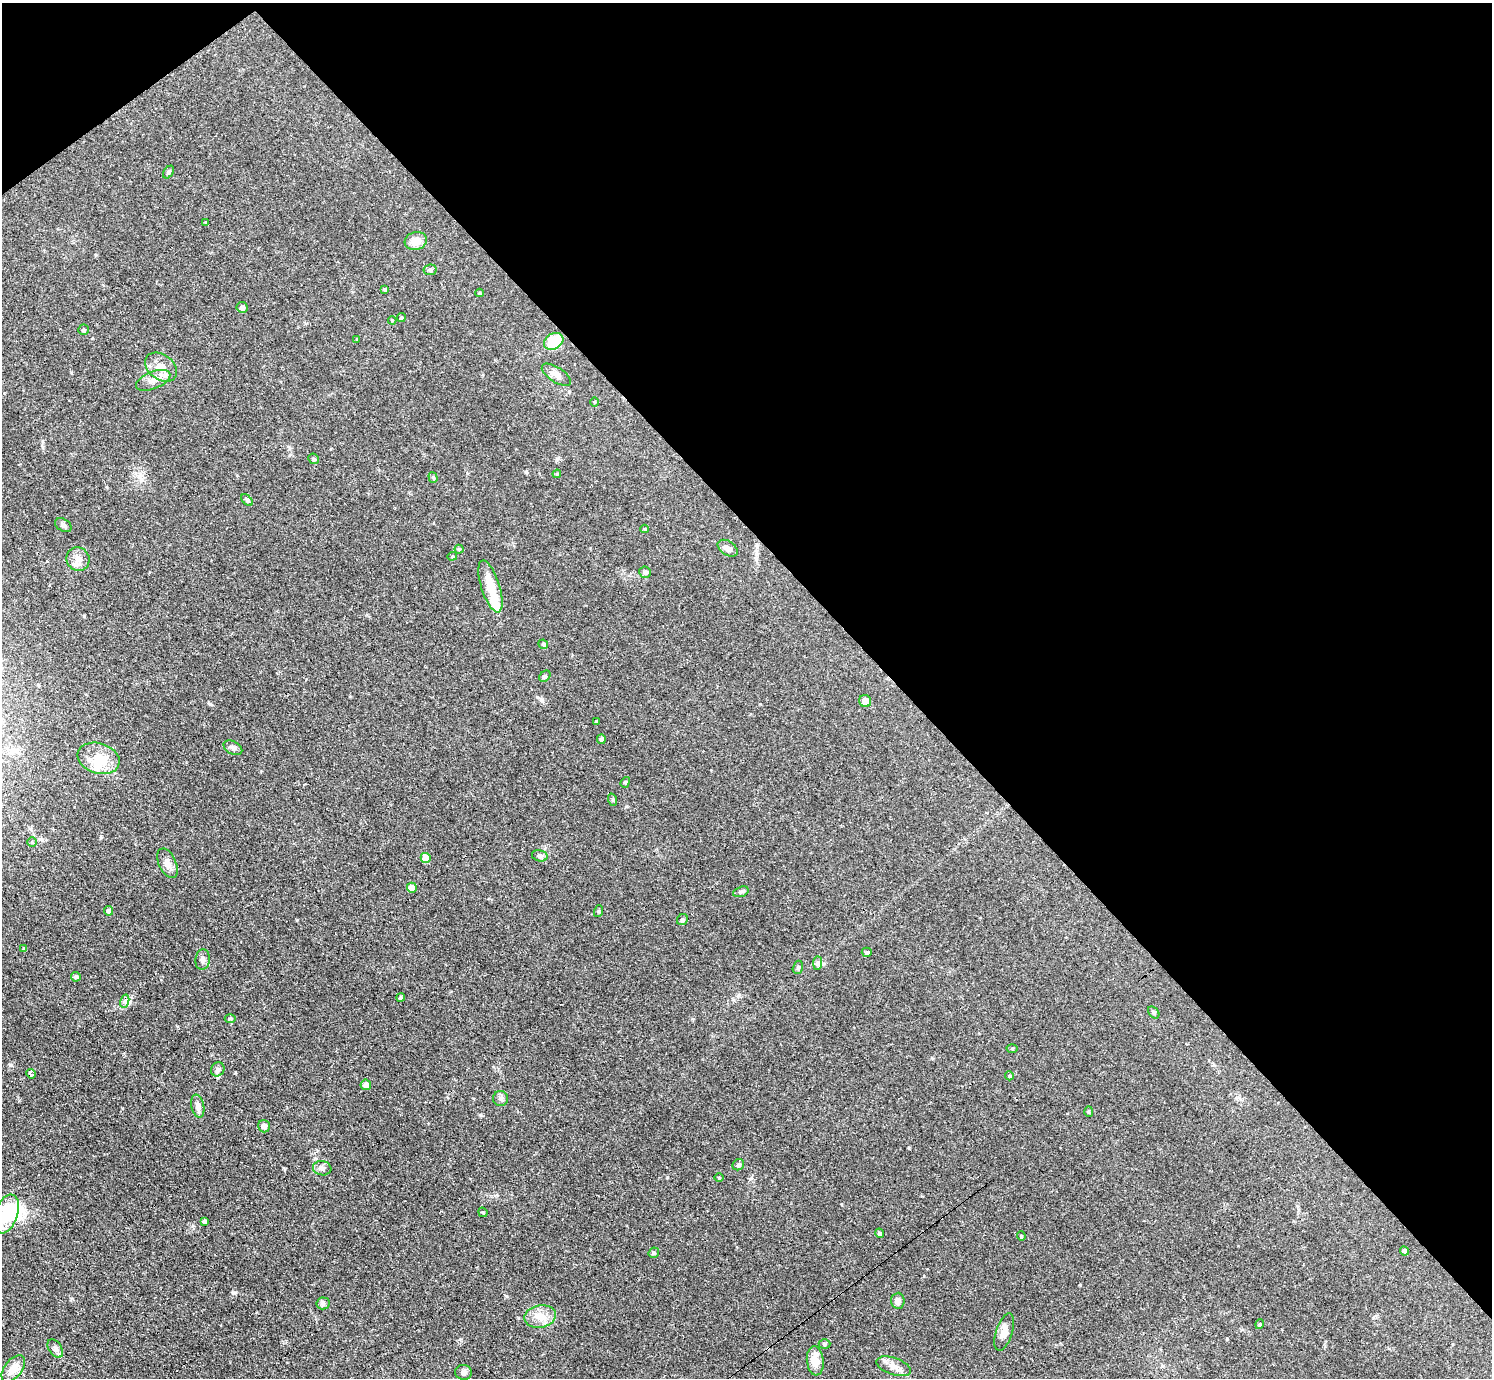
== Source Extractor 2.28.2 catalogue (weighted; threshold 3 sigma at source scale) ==
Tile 3 of 4 x 4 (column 3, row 1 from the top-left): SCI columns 3042-4531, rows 4457-5832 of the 6126 x 6131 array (HDU 1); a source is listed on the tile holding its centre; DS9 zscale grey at full resolution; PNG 1494 x 1380 px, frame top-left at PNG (2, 3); each listed source drawn as its Kron ellipse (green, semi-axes under 4 px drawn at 4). Shown black and unused: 41% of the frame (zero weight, under 3 of 4 exposures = <1% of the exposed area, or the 3 px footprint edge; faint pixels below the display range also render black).
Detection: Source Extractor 2.28.2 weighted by HDU 2 'WHT'; one run over the whole footprint, this tile lists its part. Background 0.0738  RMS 0.006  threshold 0.027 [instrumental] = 3 sigma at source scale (4.5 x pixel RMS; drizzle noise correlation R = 1.50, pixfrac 1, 0.05/0.05 arcsec/px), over >= 5 px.
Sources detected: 90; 3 inside a brighter object's white glare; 1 cosmic-ray / hot-pixel residue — neither listed nor drawn; the other 86 listed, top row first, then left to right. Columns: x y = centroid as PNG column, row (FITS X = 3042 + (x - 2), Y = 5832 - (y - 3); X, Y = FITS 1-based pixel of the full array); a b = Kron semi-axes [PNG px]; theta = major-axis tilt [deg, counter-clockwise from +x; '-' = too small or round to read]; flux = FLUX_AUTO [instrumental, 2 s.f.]
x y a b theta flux
168 172 7 4 55 0.97
206 222 3 3 - 3.7
416 241 11 9 15 6.6
430 270 6 5 - 1.5
384 289 4 4 - 0.85
480 293 4 4 - 0.67
242 307 5 5 - 1.9
401 318 4 4 - 0.91
392 320 4 3 - 0.53
83 330 5 5 - 1.1
357 339 4 3 - 0.52
554 341 10 7 29 21
161 367 17 12 -37 7.4
556 375 17 7 -33 3.4
153 380 18 8 22 5.2
595 402 4 3 - 0.57
314 459 5 5 - 1.1
557 474 4 4 - 0.62
433 477 5 4 - 0.98
247 500 7 4 -46 0.88
63 525 9 6 -32 1.8
645 529 4 3 - 0.78
728 548 11 7 -33 2.5
459 549 4 4 - 0.74
452 556 5 4 - 0.69
78 559 12 11 - 4.9
645 572 6 5 - 1.8
490 586 27 9 -72 13
543 644 5 4 - 1
545 676 6 5 - 0.93
865 701 6 6 - 4.2
596 721 4 3 - 0.51
601 739 5 4 - 1.2
233 748 10 6 -28 1.9
99 758 21 15 -18 14
625 782 6 4 69 0.75
613 800 6 4 -72 0.74
32 842 4 4 - 0.66
540 856 8 5 -13 1.7
426 858 5 5 - 9.7
167 863 16 8 -65 3.9
412 888 5 5 - 6.2
741 892 8 5 21 1.3
109 911 5 4 - 2
599 911 6 4 72 0.64
682 920 6 5 - 1.2
24 948 4 3 - 0.84
867 952 5 4 - 1.4
203 960 10 7 84 2
818 963 7 4 89 1.2
798 967 7 5 74 1.1
76 977 5 4 - 1.1
401 998 4 4 - 1.4
125 1001 7 4 73 1.4
1154 1012 7 4 -50 1.1
230 1018 5 3 - 0.75
1012 1048 5 3 - 0.64
218 1069 7 6 - 1.5
31 1074 5 4 - 19
1009 1076 4 4 - 0.74
366 1085 5 5 - 3.6
501 1099 7 7 - 1.6
198 1106 12 6 -79 2.8
1089 1111 5 4 - 0.69
264 1126 6 6 - 2.6
738 1165 6 5 - 1.2
322 1168 9 7 -8 2.2
719 1177 5 3 - 0.52
483 1212 5 4 - 0.8
6 1214 20 11 70 24
204 1221 4 3 - 1.1
879 1233 5 4 - 1.3
1021 1236 4 4 - 0.59
1404 1251 5 4 - 1.6
654 1253 5 5 - 0.85
898 1301 8 6 87 2.9
323 1303 6 6 - 1.2
540 1316 16 11 11 6.9
1260 1324 5 3 - 0.57
1004 1332 19 8 71 4.9
824 1344 6 5 - 0.94
55 1349 10 6 -56 2.6
815 1361 15 8 -84 8
894 1366 18 8 -19 4.7
13 1368 15 9 52 7.5
464 1372 8 7 - 2
Overlapping masked pixels (flux is a lower limit): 1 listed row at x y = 31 1074
Isophote crosses this tile's border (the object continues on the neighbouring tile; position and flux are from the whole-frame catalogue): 1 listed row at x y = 6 1214
Unlisted compact peaks at least as high as the median listed source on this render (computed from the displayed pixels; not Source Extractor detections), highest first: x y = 233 1293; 667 1177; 11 1065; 297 920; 1080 1285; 480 1115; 909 1148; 101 836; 932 1058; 739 994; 283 1168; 506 1296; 460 1339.